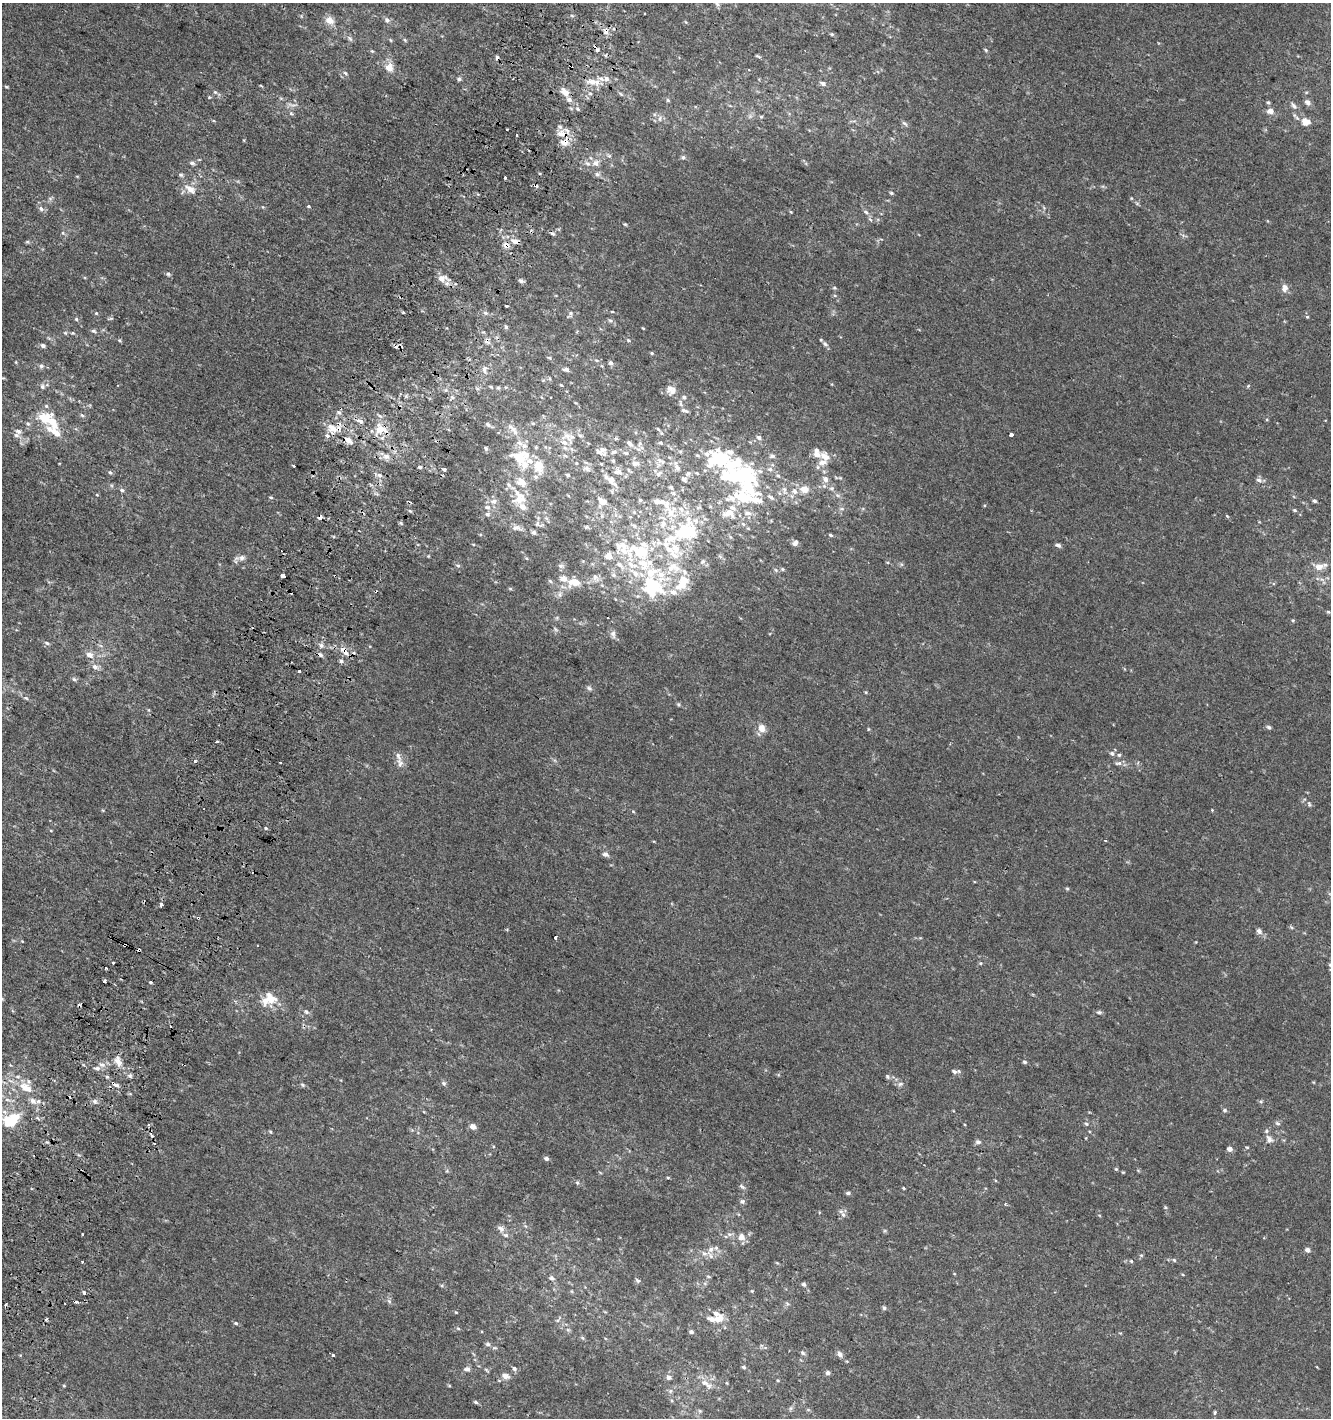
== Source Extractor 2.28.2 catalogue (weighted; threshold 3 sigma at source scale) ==
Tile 7 of 4 x 4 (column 3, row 2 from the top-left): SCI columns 2965-4293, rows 2854-4269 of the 5865 x 5714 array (HDU 1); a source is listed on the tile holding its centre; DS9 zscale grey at full resolution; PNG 1333 x 1420 px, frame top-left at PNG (2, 3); no overlay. Shown black and unused: <1% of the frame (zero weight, under 2 of 3 exposures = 2% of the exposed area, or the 3 px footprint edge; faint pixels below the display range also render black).
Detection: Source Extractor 2.28.2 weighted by HDU 2 'WHT'; one run over the whole footprint, this tile lists its part. Background 3.61e-04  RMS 0.0028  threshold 0.0125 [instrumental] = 3 sigma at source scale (4.5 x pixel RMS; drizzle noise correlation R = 1.50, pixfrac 1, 0.0396/0.0396 arcsec/px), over >= 5 px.
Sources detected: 419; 6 inside a brighter object's white glare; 23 cosmic-ray / hot-pixel residue — not listed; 61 inside a brighter listed object's ellipse — not listed separately; the other 329 listed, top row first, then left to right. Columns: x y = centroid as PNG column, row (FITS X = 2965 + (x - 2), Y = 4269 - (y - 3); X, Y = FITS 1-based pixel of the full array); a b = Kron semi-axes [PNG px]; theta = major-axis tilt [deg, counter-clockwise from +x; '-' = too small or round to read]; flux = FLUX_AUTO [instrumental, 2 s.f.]
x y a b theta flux
718 4 8 6 -41 0.74
329 20 12 9 -29 2.1
387 20 7 6 - 0.76
832 34 5 4 - 0.36
350 38 9 5 -52 0.66
390 40 5 3 - 0.25
405 40 5 4 - 0.34
986 50 5 5 - 0.36
372 51 5 4 - 0.31
758 56 9 3 -25 0.36
497 58 4 3 - 1.4
571 66 4 3 - 0.4
389 68 11 9 -66 2.6
749 70 3 3 - 0.26
345 73 6 4 -45 0.44
459 79 6 5 - 0.59
591 81 15 8 4 2.5
823 84 7 5 -21 0.92
261 86 5 3 - 0.21
6 87 5 3 - 0.3
215 92 5 5 - 0.47
565 93 10 6 -50 2.4
620 94 7 4 -45 0.38
668 100 6 5 - 0.36
1268 102 5 5 - 0.4
1308 102 9 6 -41 0.98
1293 106 11 5 -54 0.9
1270 111 8 6 -1 1.4
291 113 6 4 -43 0.44
761 117 6 4 0 0.33
660 118 9 4 70 0.68
1306 122 12 9 -19 2.5
904 123 10 4 -44 0.6
507 129 3 2 - 0.28
561 134 15 8 -3 2.8
517 136 3 2 - 0.34
565 143 10 9 - 2.3
683 157 6 5 - 0.51
192 163 7 5 -12 0.64
596 163 9 8 - 1.4
597 174 6 6 - 0.67
181 175 7 5 -29 0.52
505 178 3 3 - 3.3
535 185 4 3 - 1.1
190 189 17 9 -33 2.7
891 193 5 4 - 0.4
50 198 7 4 -19 0.46
1131 198 5 3 - 0.24
308 206 4 3 - 0.53
41 209 7 6 - 0.93
866 212 8 4 -36 0.65
625 224 4 4 - 0.27
63 233 6 4 -71 0.37
515 241 10 6 -12 1.5
27 242 6 4 18 0.35
506 245 10 8 -42 1.9
168 274 5 5 - 0.45
442 278 10 7 16 2.1
521 281 7 5 -21 0.66
834 288 6 4 -20 0.4
1285 288 10 7 81 1.6
506 305 3 3 - 0.77
403 312 5 3 - 0.31
612 312 4 2 - 0.19
96 313 5 4 - 0.3
485 313 6 4 -28 0.52
571 313 6 5 - 0.58
1307 317 5 4 - 0.32
76 319 5 5 - 0.38
610 320 7 5 -28 0.54
506 327 5 5 - 0.44
643 328 4 3 - 0.21
94 331 7 5 -17 0.51
65 333 6 5 - 0.39
73 333 5 4 - 0.28
119 340 6 4 -36 0.34
628 340 6 4 -3 0.37
825 344 9 6 -50 0.88
43 345 6 5 - 0.74
652 353 4 4 - 0.32
549 358 6 4 -30 0.34
597 360 6 4 -19 0.43
16 362 5 3 - 0.21
611 363 5 4 - 0.87
41 366 7 6 - 0.77
484 370 9 5 -86 0.97
566 370 8 5 -9 0.81
561 385 4 3 - 0.26
42 386 7 6 - 0.7
498 388 5 5 - 0.38
670 388 14 10 29 1.5
452 397 6 3 -19 0.45
684 397 5 4 - 0.52
680 404 8 4 -81 0.54
684 410 9 4 -21 0.59
339 412 7 5 -46 0.74
82 415 6 5 - 0.46
45 418 22 16 16 6.4
360 421 8 6 -25 1.2
533 423 5 4 - 0.33
488 425 7 5 -34 0.7
332 428 14 8 -40 3.1
512 428 17 7 -44 1.9
380 429 16 14 -11 4.9
658 429 6 3 -44 0.36
18 431 9 7 -15 1.1
56 432 14 8 -43 2.8
580 435 6 4 -3 0.39
1011 435 3 3 - 6
327 436 3 3 - 4.1
567 436 13 9 -45 2.1
759 437 7 6 - 0.77
616 438 5 4 - 0.36
348 440 10 5 -35 2.1
640 443 7 4 72 0.52
661 443 6 4 -1 0.4
629 444 8 6 -45 0.89
486 449 6 4 -74 0.43
602 449 12 7 5 1.3
614 452 8 6 17 0.81
626 453 8 5 -17 0.54
386 456 10 8 -5 1.7
565 456 6 4 -3 0.43
772 456 8 6 0 0.71
825 456 15 9 -32 2.7
519 458 26 15 -40 6.7
720 459 27 18 4 19
613 461 5 4 - 0.35
662 462 7 6 - 0.71
635 463 12 7 -1 1.4
293 466 4 2 - 0.49
420 467 5 4 - 0.44
677 467 9 6 -48 1.1
586 468 9 7 -33 1
444 469 3 3 - 5.2
770 469 8 7 - 0.97
110 472 5 4 - 0.44
616 472 10 7 28 1.3
697 473 5 4 - 0.31
658 474 8 6 55 0.89
688 474 9 6 28 0.69
379 475 7 6 - 1.1
568 475 5 4 - 0.41
745 475 23 16 -26 22
778 475 7 5 -60 0.56
684 479 8 6 -50 0.71
825 479 11 8 -67 1.7
611 480 19 9 -35 2.2
1259 480 8 5 -23 0.85
831 488 7 6 - 0.72
804 489 13 10 -2 2.6
122 490 6 5 - 0.53
784 490 12 6 -79 1.2
674 493 8 6 -44 0.87
97 495 5 3 - 0.24
271 497 5 4 - 0.32
519 497 22 18 -73 5.3
743 497 36 14 1 18
640 500 6 5 - 0.42
494 501 9 7 6 1.3
602 501 12 8 -29 2.1
1314 501 5 5 - 0.54
487 507 8 6 -14 0.85
842 509 6 4 -18 0.44
1295 510 6 4 -20 0.36
410 511 5 3 - 0.37
671 513 21 18 -66 7.7
729 513 15 11 6 3.9
747 513 11 7 -15 1.6
487 514 7 5 -13 0.63
616 515 7 4 -71 0.55
320 516 4 3 - 140
1227 516 4 4 - 0.27
401 523 6 5 - 0.41
537 524 7 5 78 0.55
743 524 7 4 -45 0.56
516 528 12 7 -2 1.2
534 532 5 5 - 0.56
689 532 29 19 -85 15
831 535 6 4 -27 0.42
795 543 8 6 48 0.98
473 544 5 3 - 0.23
1058 545 7 5 -25 0.7
622 547 49 20 -45 14
428 556 4 4 - 0.24
242 558 9 7 17 1.2
702 561 7 5 54 0.6
458 565 6 5 - 0.51
561 566 8 6 -14 0.62
1319 567 12 8 10 2.3
782 569 5 5 - 0.34
776 570 6 4 -71 0.37
614 575 7 5 -17 0.69
283 576 4 3 - 3.2
661 576 75 18 -85 17
595 577 10 6 -88 0.97
564 579 12 9 -9 1.8
550 581 6 5 - 0.42
574 582 11 7 0 4.3
682 585 17 12 28 4.9
510 589 6 4 -1 0.33
560 594 7 4 72 0.59
1328 612 6 4 -41 0.36
1293 620 4 4 - 0.32
555 629 7 4 -71 0.45
613 634 11 7 -77 1.1
47 643 7 4 -28 0.55
321 645 7 6 - 0.81
344 651 16 7 -52 2.2
90 655 9 7 -27 1.7
320 655 7 6 - 0.76
341 661 5 5 - 0.57
95 667 10 7 -25 1.2
299 671 3 3 - 1.5
74 679 6 5 - 0.52
589 688 7 6 - 0.62
866 692 5 3 - 0.25
26 698 7 4 -43 0.45
679 704 6 4 -55 0.4
1268 727 7 5 -32 0.54
761 728 9 7 -75 2.6
868 729 5 3 - 0.25
216 741 3 3 - 2.8
1112 753 6 6 - 0.71
1119 755 5 5 - 0.4
195 761 3 3 - 1.9
280 762 3 3 - 0.65
400 763 13 8 -72 1.5
1119 763 11 5 8 0.9
1309 804 7 4 -80 0.45
1212 810 3 3 - 0.25
266 828 3 3 - 2.6
605 854 8 6 -17 0.98
1067 889 5 4 - 0.34
161 904 3 3 - 2.9
1259 931 8 7 - 0.96
555 937 4 3 - 3.4
125 945 4 3 - 1.7
139 950 3 3 - 4.1
113 963 3 3 - 2.1
981 963 5 4 - 0.32
1330 965 6 5 - 0.5
105 981 3 3 - 1.9
150 982 3 3 - 0.88
270 998 11 9 -46 5.3
306 1012 7 5 -45 0.61
1099 1012 7 5 0 0.51
118 1061 15 9 -63 2.4
1024 1062 5 4 - 0.5
102 1065 9 6 -34 1.2
954 1071 8 5 -18 0.82
130 1076 6 4 -46 0.54
887 1076 7 5 -60 0.48
107 1077 5 3 - 0.39
444 1083 7 5 -45 0.56
115 1084 12 5 -29 1.3
900 1084 8 6 16 0.74
303 1085 6 5 - 0.49
26 1088 20 11 -31 4.8
7 1100 9 4 -9 0.76
95 1101 6 6 - 0.77
1261 1101 6 4 19 0.35
1225 1110 6 5 - 0.47
9 1122 11 9 -33 6.9
1278 1123 7 5 -27 0.55
1086 1124 6 4 -43 0.41
473 1127 6 5 - 1.6
270 1132 5 4 - 0.35
1269 1139 12 8 -59 1.5
978 1142 7 6 - 0.72
1230 1149 5 4 - 1.5
546 1159 5 4 - 0.83
1116 1169 4 4 - 0.32
668 1178 5 3 - 0.26
577 1183 6 5 - 0.41
742 1187 10 4 -37 0.51
904 1188 4 3 - 0.28
848 1193 4 4 - 0.64
742 1201 6 5 - 0.66
1005 1204 3 3 - 0.32
1165 1207 5 4 - 0.35
843 1215 8 5 -62 0.85
501 1229 10 7 -33 1.2
82 1234 3 2 - 0.5
729 1234 7 5 -11 0.67
742 1237 8 7 - 1.9
711 1249 10 7 45 1.3
1307 1250 5 4 - 1.2
1141 1255 5 5 - 0.38
1174 1260 5 4 - 0.36
1131 1261 5 4 - 0.31
708 1277 6 3 -9 0.3
552 1278 7 6 - 0.79
637 1281 6 5 - 0.5
705 1283 6 4 73 0.43
804 1284 6 5 - 0.62
752 1291 5 3 - 0.26
84 1293 3 3 - 1.6
389 1301 7 4 -45 0.57
787 1303 6 4 -21 0.4
884 1308 6 4 -73 0.47
456 1312 5 3 - 0.22
719 1318 10 8 43 3.4
46 1319 5 3 - 0.35
557 1320 6 5 - 0.54
236 1323 6 4 -22 0.45
458 1328 6 4 -2 0.36
691 1332 4 4 - 0.8
582 1338 6 5 - 0.42
488 1344 7 5 -2 0.65
495 1348 6 4 -17 0.4
802 1353 8 5 -42 0.49
839 1354 8 6 -57 0.89
333 1356 3 3 - 1.4
744 1367 5 4 - 0.44
1317 1367 3 2 - 0.26
467 1369 9 7 -10 0.97
514 1369 6 5 - 0.71
828 1373 6 5 - 0.66
505 1376 10 7 -19 1.5
669 1377 6 6 - 0.97
778 1380 4 3 - 0.25
704 1383 12 8 -13 2
449 1385 5 3 - 0.27
64 1386 5 3 - 0.25
670 1391 6 5 - 0.56
476 1402 6 4 -28 0.48
700 1411 5 5 - 0.39
1215 1412 6 4 83 0.37
Overlapping masked pixels (flux is a lower limit): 15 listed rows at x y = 497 58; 571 66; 561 134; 565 143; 535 185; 515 241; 506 245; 380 429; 327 436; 320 516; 344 651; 320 655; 125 945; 139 950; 115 1084
Isophote crosses this tile's border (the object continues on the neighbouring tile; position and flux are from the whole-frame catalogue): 1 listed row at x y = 1330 965
Unlisted compact peaks at least as high as the median listed source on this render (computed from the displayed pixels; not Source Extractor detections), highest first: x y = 578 109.